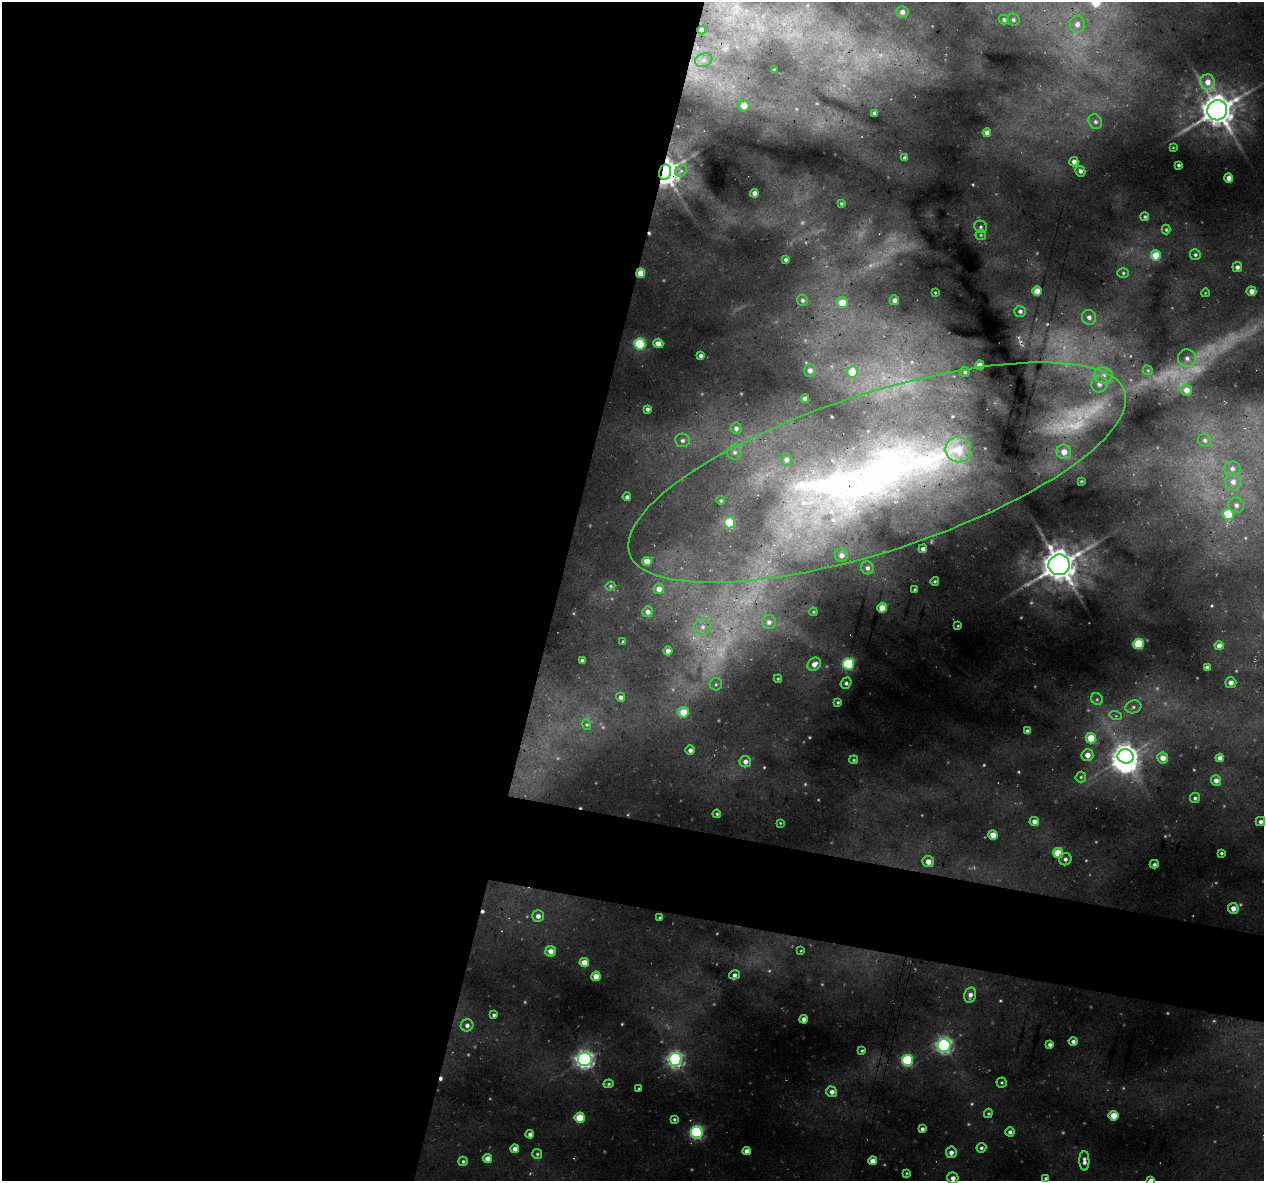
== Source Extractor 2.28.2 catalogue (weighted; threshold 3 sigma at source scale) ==
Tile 5 of 4 x 4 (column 1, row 2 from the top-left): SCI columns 23-1284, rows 2679-3857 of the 5081 x 5296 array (HDU 1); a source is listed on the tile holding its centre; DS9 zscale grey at full resolution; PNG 1266 x 1183 px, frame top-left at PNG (2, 2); each listed source drawn as its Kron ellipse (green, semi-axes under 4 px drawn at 4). Shown black and unused: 49% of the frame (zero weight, under 3 of 4 exposures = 4% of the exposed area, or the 3 px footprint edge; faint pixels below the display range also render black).
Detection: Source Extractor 2.28.2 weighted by HDU 2 'WHT'; one run over the whole footprint, this tile lists its part. Background 0.0957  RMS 0.016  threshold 0.0727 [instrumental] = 3 sigma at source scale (4.5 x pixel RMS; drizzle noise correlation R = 1.50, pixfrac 1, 0.0396/0.0396 arcsec/px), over >= 5 px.
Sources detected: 193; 16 too faint to see at this stretch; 1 inside a brighter object's white glare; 4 cosmic-ray / hot-pixel residue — neither listed nor drawn; the other 172 listed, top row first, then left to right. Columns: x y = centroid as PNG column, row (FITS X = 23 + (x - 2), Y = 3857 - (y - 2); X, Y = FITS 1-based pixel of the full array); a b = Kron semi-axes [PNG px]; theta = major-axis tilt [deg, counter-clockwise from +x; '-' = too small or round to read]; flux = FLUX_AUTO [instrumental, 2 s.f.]
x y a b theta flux
902 12 6 6 - 8.2
1004 19 5 5 - 4.2
1013 20 6 6 - 4.8
1077 24 8 7 - 13
702 30 4 4 - 7
704 60 9 6 15 6.6
774 70 3 3 - 2.3
1207 82 7 7 - 20
744 106 5 5 - 18
1217 110 10 10 - 3200
874 113 4 3 - 4.6
1095 122 7 6 - 6
987 132 4 4 - 10
1173 148 3 2 - 1.2
905 158 4 4 - 5
1074 162 5 4 - 9
1179 165 3 3 - 2.7
681 171 6 5 - 4.1
1080 171 5 5 - 5.4
665 172 7 6 - 2200
1229 178 4 4 - 10
754 193 4 4 - 8.5
841 204 4 4 - 2.6
1145 217 4 4 - 2.6
981 227 6 6 - 3.5
1166 230 5 4 - 2.3
981 235 5 5 - 2.6
1156 255 5 5 - 39
1195 255 5 5 - 3.5
786 259 3 3 - 3.9
1237 267 5 5 - 6.9
641 273 5 4 - 31
1123 273 6 5 - 2.7
1037 291 5 4 - 26
1251 291 5 5 - 9.5
935 293 4 3 - 1.7
1205 293 4 3 - 1.2
802 300 5 5 - 4.5
894 300 5 5 - 8.3
842 302 6 5 - 26
1020 311 6 5 - 5.8
1089 317 7 7 - 7.6
658 343 5 4 - 11
640 344 5 5 - 110
700 356 4 3 - 5.1
1187 358 9 8 - 10
980 365 5 4 - 20
810 370 6 6 - 8.1
1148 370 5 4 - 2.3
852 372 6 5 - 32
965 372 5 5 - 4.2
1103 375 9 8 - 10
1099 384 8 8 - 9.4
1186 390 6 5 - 20
805 398 4 4 - 8.6
647 409 4 3 - 4.3
736 428 6 5 - 6.3
682 440 7 6 - 6.3
1205 440 7 6 - 5.2
958 450 13 12 - 40
735 452 7 7 - 5.6
1064 452 7 7 - 19
786 460 6 6 - 7.8
1232 469 8 7 - 7.8
877 472 260 79 18 1600
1081 481 3 2 - 1.4
1233 482 8 8 - 12
627 497 4 4 - 4.4
721 500 4 4 - 2.7
1236 505 8 7 - 7.9
1228 514 5 5 - 76
729 523 5 5 - 120
923 549 4 4 - 6.9
841 555 6 6 - 10
647 561 4 4 - 20
1059 565 10 10 - 3300
867 568 6 6 - 6.4
935 581 4 4 - 2.7
610 586 5 4 - 2.3
659 589 5 5 - 13
915 590 3 3 - 3.3
882 608 5 5 - 28
648 612 5 5 - 7.6
813 612 4 4 - 1.6
769 622 7 7 - 8.3
958 626 3 2 - 1.4
703 627 8 8 - 9.6
623 642 3 3 - 2.7
1139 644 5 5 - 92
1219 646 4 4 - 12
668 651 4 4 - 13
582 660 3 3 - 3.4
814 664 7 6 - 12
849 664 5 5 - 160
1207 667 4 3 - 4.8
778 679 4 4 - 1.7
846 683 6 5 - 4
1231 683 5 5 - 7.8
716 684 6 6 - 4
621 697 4 4 - 5.1
1097 699 6 5 - 3.2
838 702 4 4 - 2.3
1133 707 8 6 17 5.6
683 712 5 5 - 38
1116 716 6 4 -18 3
587 725 5 3 - 2.1
1028 731 4 3 - 4.5
1091 738 5 5 - 47
690 750 5 5 - 7.3
1087 755 6 6 - 15
1126 756 8 7 - 1500
1163 758 5 5 - 16
1220 758 4 4 - 8.4
854 760 4 3 - 2
745 762 6 5 - 9.3
1081 777 5 5 - 3
1216 780 5 5 - 9.1
1195 798 5 5 - 3.9
717 814 4 4 - 2.7
1034 822 5 4 - 9.6
1260 822 5 4 - 4.8
780 823 4 3 - 1.3
993 835 4 4 - 24
1058 853 5 5 - 46
1221 853 3 3 - 2.4
1065 859 6 6 - 5
928 862 6 5 - 12
1154 864 4 3 - 3.2
1233 908 5 5 - 14
538 916 5 5 - 9.5
660 918 3 3 - 2.6
550 951 5 5 - 13
801 951 4 3 - 1.3
584 963 5 4 - 22
734 975 5 4 - 4.5
596 976 5 4 - 21
970 995 8 6 77 9.3
494 1015 4 3 - 3
804 1019 4 4 - 7.3
467 1025 6 6 - 6.2
1073 1041 4 4 - 5.5
1050 1044 4 3 - 4.7
944 1045 6 6 - 470
862 1051 3 3 - 2
585 1059 7 6 - 680
675 1060 6 6 - 500
907 1060 5 5 - 150
1002 1082 5 5 - 2.5
609 1084 5 4 - 2.6
639 1089 3 3 - 1.5
832 1092 5 5 - 8.4
988 1113 5 4 - 1.9
1113 1116 5 5 - 25
580 1118 5 5 - 48
674 1119 4 4 - 2.4
922 1129 4 3 - 4.6
697 1132 6 6 - 280
1010 1132 4 4 - 5.1
530 1134 4 4 - 5.8
981 1148 5 4 - 3.6
515 1149 4 4 - 9.7
747 1151 4 4 - 8.5
951 1152 6 5 - 7.3
537 1154 5 5 - 2.7
487 1159 4 4 - 12
463 1161 5 4 - 3.1
872 1161 4 4 - 14
1084 1161 10 5 -90 6.8
906 1173 4 4 - 1.8
953 1178 5 5 - 7.6
1046 1178 4 3 - 2.2
1151 1180 4 4 - 5.2
Overlapping masked pixels (flux is a lower limit): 5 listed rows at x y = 702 30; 665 172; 641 273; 877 472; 675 1060
Isophote crosses this tile's border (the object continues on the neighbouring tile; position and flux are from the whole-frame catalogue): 2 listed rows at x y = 953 1178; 1151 1180